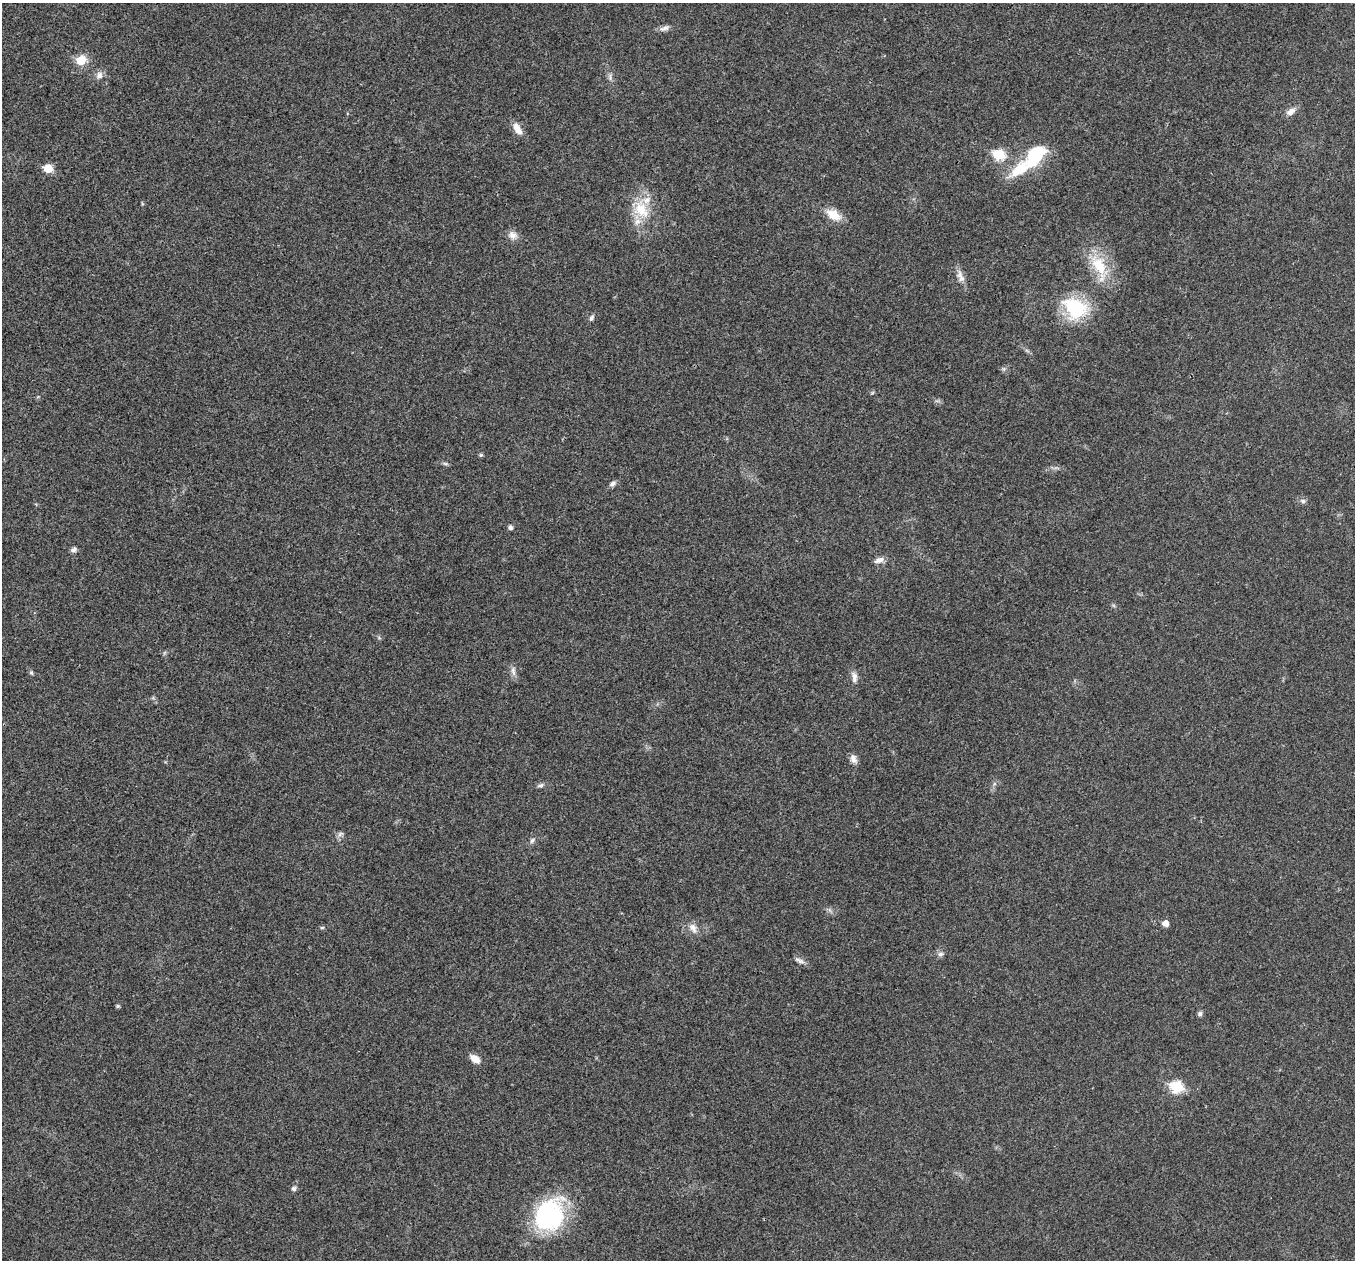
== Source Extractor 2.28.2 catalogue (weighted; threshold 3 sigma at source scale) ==
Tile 10 of 4 x 4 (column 2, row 3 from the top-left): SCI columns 1356-2708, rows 1394-2651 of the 5419 x 5432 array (HDU 1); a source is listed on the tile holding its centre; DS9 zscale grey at full resolution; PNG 1357 x 1262 px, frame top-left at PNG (2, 3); no overlay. Shown black and unused: <1% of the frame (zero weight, under 3 of 4 exposures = <1% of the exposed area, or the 3 px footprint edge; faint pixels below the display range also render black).
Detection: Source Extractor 2.28.2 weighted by HDU 2 'WHT'; one run over the whole footprint, this tile lists its part. Background 0.0211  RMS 0.004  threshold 0.0182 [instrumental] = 3 sigma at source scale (4.5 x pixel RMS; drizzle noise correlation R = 1.50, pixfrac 1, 0.05/0.05 arcsec/px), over >= 5 px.
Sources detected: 46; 3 inside a brighter listed object's ellipse — not listed separately; the other 43 listed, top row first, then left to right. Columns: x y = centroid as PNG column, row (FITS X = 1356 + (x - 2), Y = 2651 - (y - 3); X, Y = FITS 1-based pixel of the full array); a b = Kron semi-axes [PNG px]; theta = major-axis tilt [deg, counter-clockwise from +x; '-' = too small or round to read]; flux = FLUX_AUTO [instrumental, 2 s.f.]
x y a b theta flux
664 28 14 6 21 1.8
81 60 7 7 - 10
99 75 11 9 61 2.2
610 77 11 4 -90 1.2
1291 111 13 8 33 2.4
517 128 16 8 -60 3.8
999 155 7 6 - 22
1035 155 25 14 51 24
48 168 6 5 - 10
641 209 28 19 -63 13
833 215 17 11 -31 6.8
513 235 13 11 -38 2.6
1099 265 32 18 -57 15
960 276 19 8 -70 3.1
1075 308 27 20 -37 27
591 318 9 5 62 1
1004 369 7 4 -89 0.7
481 455 6 4 21 0.63
445 464 8 4 -9 0.76
612 484 10 6 37 1.4
1303 501 8 6 -16 1.1
510 527 6 6 - 1
74 550 8 6 24 1.2
879 560 14 6 20 2.1
379 638 6 4 -19 0.57
513 671 14 6 -83 1.9
31 673 6 5 - 0.66
854 677 16 7 -81 2.4
853 759 12 8 -69 2.2
540 785 8 6 22 1
340 834 10 5 28 1.1
532 841 8 5 62 1
1165 923 5 5 - 3.7
322 928 6 4 1 0.52
693 928 15 8 -60 2.9
940 954 8 5 11 1.2
799 961 15 5 -24 1.6
118 1006 5 4 - 0.71
1200 1014 7 6 - 0.98
475 1059 12 7 -36 3.8
1177 1087 7 6 - 33
294 1188 6 6 - 1.1
549 1215 34 28 62 54